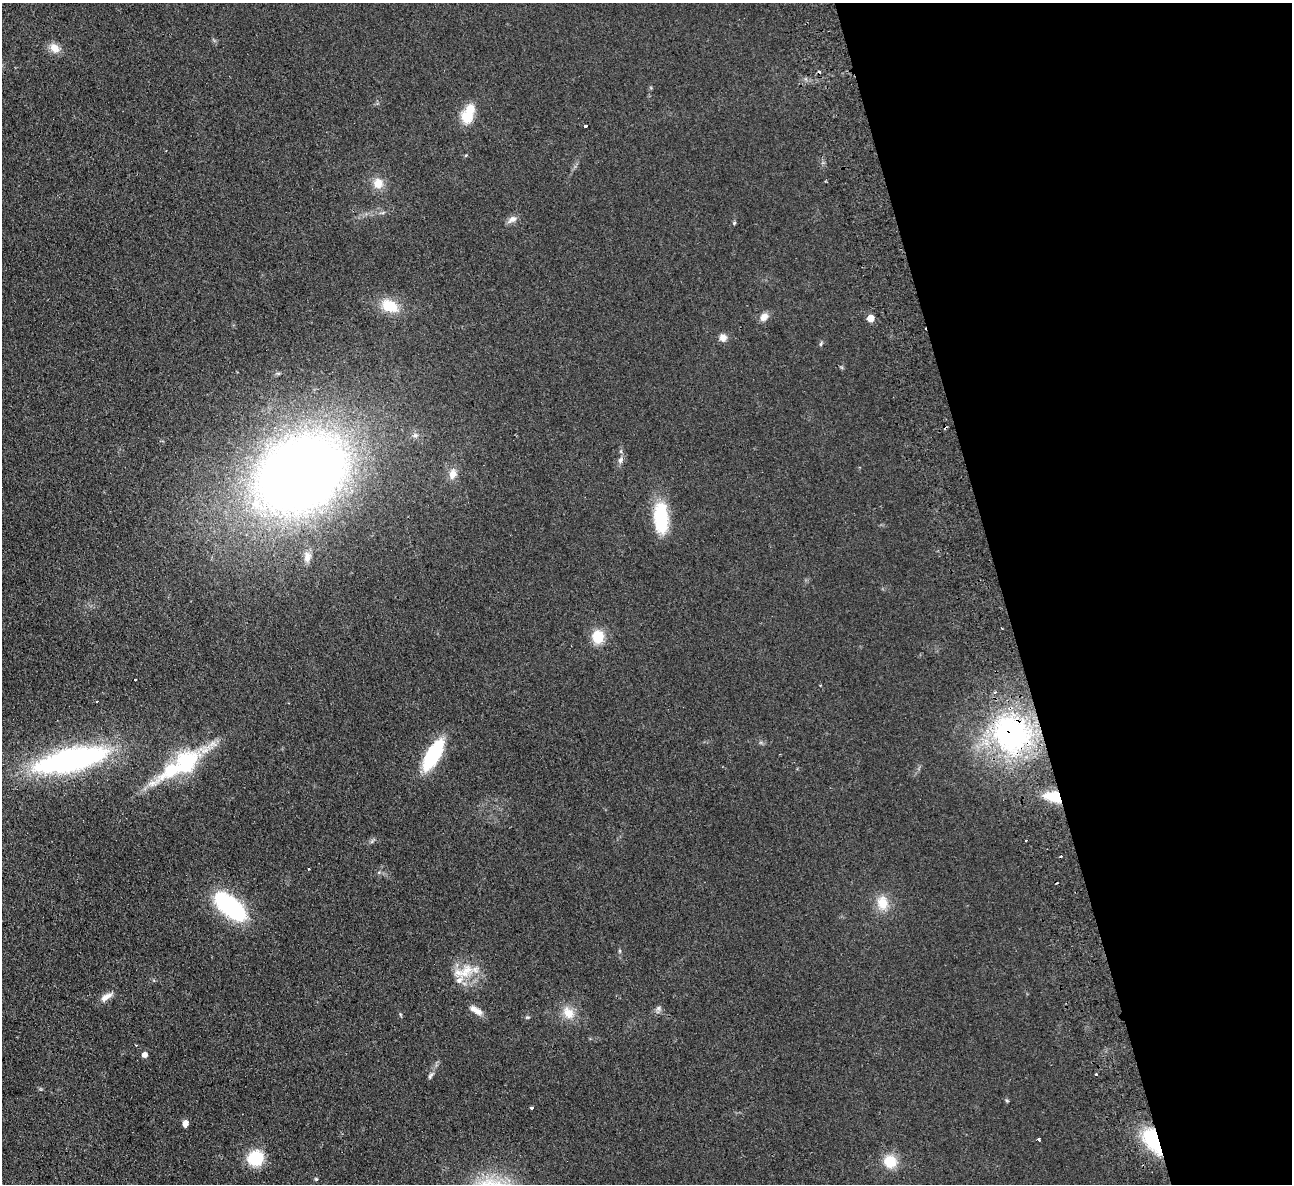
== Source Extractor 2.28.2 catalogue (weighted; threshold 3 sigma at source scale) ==
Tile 12 of 4 x 4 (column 4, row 3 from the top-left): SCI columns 3927-5216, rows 1466-2647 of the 5272 x 5176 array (HDU 1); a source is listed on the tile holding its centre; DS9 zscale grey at full resolution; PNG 1294 x 1186 px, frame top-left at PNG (2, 3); no overlay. Shown black and unused: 22% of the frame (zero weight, under 2 of 3 exposures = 3% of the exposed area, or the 3 px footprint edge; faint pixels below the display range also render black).
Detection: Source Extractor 2.28.2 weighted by HDU 2 'WHT'; one run over the whole footprint, this tile lists its part. Background 0.0624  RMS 0.0095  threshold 0.0429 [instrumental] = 3 sigma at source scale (4.5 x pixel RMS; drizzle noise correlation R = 1.50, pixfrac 1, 0.05/0.05 arcsec/px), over >= 5 px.
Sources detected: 54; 1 inside a brighter object's white glare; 5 cosmic-ray / hot-pixel residue — not listed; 4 inside a brighter listed object's ellipse — not listed separately; the other 44 listed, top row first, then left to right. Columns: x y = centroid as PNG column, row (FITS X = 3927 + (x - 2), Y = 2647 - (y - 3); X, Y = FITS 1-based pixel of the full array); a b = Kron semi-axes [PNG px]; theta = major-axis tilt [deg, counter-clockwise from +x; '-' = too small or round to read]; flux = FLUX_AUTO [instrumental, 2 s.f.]
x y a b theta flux
54 48 14 10 -43 8.7
468 116 19 16 74 19
586 126 4 3 - 3.6
466 155 5 3 - 0.84
378 183 13 12 - 11
512 219 13 7 33 4.8
734 223 4 4 - 1
389 306 21 14 -25 22
764 317 11 8 42 6.1
871 318 5 5 - 15
723 337 8 8 - 5.9
821 344 7 4 71 1.4
620 460 9 6 55 3.1
301 474 70 52 31 1200
453 474 13 9 78 7.5
661 518 36 16 -88 46
307 557 14 8 87 5.8
598 637 15 12 -89 20
97 701 3 2 - 1.2
1011 734 51 46 -52 180
433 755 28 10 60 80
71 760 54 15 13 320
186 764 45 28 42 71
1054 797 18 10 -14 27
308 869 3 3 - 1.6
882 903 20 14 -80 16
230 906 29 14 -40 130
466 971 26 16 44 22
106 997 19 7 32 6.7
658 1008 7 6 - 2.5
477 1011 14 8 -34 6.7
568 1013 18 13 -52 13
400 1014 6 3 -72 1
527 1017 6 3 -17 1.1
145 1055 5 5 - 5.5
1096 1074 3 2 - 0.84
430 1076 10 5 58 2.4
531 1107 3 3 - 3.5
185 1123 7 5 78 5.5
1039 1140 3 3 - 2.4
1154 1141 27 13 -58 71
255 1158 16 15 - 34
890 1161 14 13 - 20
316 1179 4 4 - 1.2
Overlapping masked pixels (flux is a lower limit): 3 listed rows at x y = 1011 734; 1054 797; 1154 1141